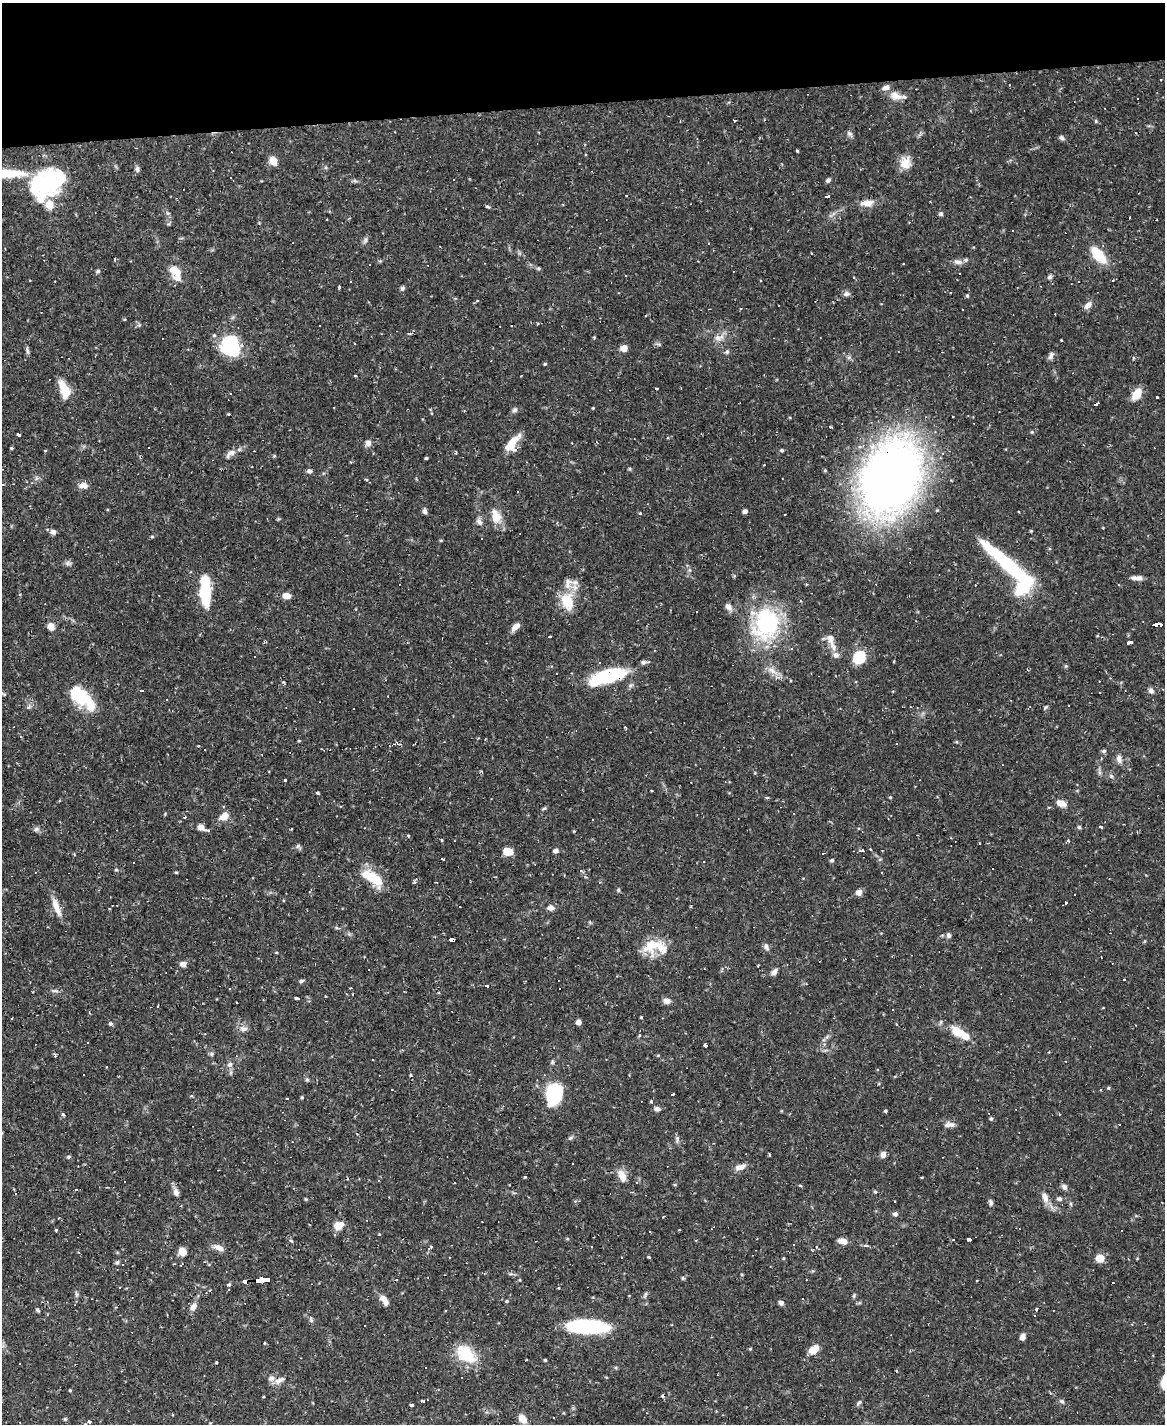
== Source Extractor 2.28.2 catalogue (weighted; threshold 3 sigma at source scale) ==
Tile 3 of 4 x 3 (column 3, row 1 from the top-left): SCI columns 2329-3491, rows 3082-4503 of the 4655 x 4634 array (HDU 1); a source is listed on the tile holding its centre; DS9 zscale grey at full resolution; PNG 1167 x 1426 px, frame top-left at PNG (2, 3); no overlay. Shown black and unused: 7% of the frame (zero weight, under 2 of 3 exposures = <1% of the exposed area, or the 3 px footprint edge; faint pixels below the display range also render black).
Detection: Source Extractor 2.28.2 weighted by HDU 2 'WHT'; one run over the whole footprint, this tile lists its part. Background 0.12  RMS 0.0033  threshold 0.0147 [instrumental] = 3 sigma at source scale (4.5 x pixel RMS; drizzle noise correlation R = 1.50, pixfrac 1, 0.05/0.05 arcsec/px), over >= 5 px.
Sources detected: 349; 9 inside a brighter object's white glare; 69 cosmic-ray / hot-pixel residue — not listed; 10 inside a brighter listed object's ellipse — not listed separately; the other 261 listed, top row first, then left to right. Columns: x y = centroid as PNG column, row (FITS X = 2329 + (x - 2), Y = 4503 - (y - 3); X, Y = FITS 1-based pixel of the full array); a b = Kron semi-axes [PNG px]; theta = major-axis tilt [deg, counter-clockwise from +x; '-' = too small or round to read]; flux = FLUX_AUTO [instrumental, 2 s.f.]
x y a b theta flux
896 96 16 10 -20 3.1
734 120 3 3 - 0.74
1096 121 5 3 - 0.36
849 134 9 6 -39 0.86
1062 138 7 5 -61 0.74
797 151 3 3 - 0.4
273 161 9 7 -64 3.3
905 163 16 14 69 3.9
137 169 8 5 -82 0.84
5 174 46 9 3 13
231 178 3 3 - 1.2
453 179 3 3 - 0.99
828 180 6 5 - 0.79
355 181 7 4 -19 0.57
48 182 35 24 -80 22
626 195 3 2 - 0.2
827 196 4 3 - 8.1
866 203 18 8 7 3.2
487 206 5 3 - 0.49
941 214 6 5 - 0.63
1130 217 3 2 - 0.39
326 220 2 2 - 0.26
1013 231 3 3 - 1.2
365 240 9 5 63 0.89
708 243 3 2 - 0.26
1098 255 16 8 -48 12
114 259 3 3 - 2.9
958 262 13 6 -7 1.5
903 264 3 2 - 0.34
538 268 6 4 -18 0.48
98 271 5 4 - 0.58
175 271 14 10 -38 5.1
1049 277 7 5 33 0.69
761 280 3 2 - 0.33
339 287 3 2 - 0.4
402 288 6 6 - 0.65
846 294 9 6 3 1.1
967 296 5 4 - 0.38
477 301 4 3 - 0.3
1088 305 10 7 47 1.8
139 325 5 5 - 0.52
320 326 2 2 - 0.34
594 337 5 4 - 0.33
718 338 11 8 -39 2
1061 340 3 3 - 0.43
355 343 3 3 - 0.9
659 344 6 4 -1 0.55
231 346 21 18 -71 22
624 348 6 6 - 2.9
27 350 10 4 -76 0.76
727 352 6 5 - 0.63
1051 356 11 5 61 1
545 364 4 3 - 0.4
355 375 3 3 - 0.38
521 376 3 2 - 0.19
656 388 3 2 - 0.31
64 389 21 9 -68 6.8
230 393 3 3 - 1.4
1137 394 11 7 58 6.3
1157 397 3 3 - 0.39
1095 404 4 3 - 25
593 408 4 3 - 0.25
515 410 7 7 - 0.82
830 427 3 3 - 16
1032 432 5 4 - 0.36
18 434 4 3 - 2.5
368 443 7 6 - 1.6
512 443 21 9 54 6.5
11 448 4 3 - 0.34
782 450 5 4 - 0.49
45 451 3 3 - 0.35
231 453 15 7 37 2
274 456 5 4 - 0.34
426 458 3 3 - 0.43
309 471 6 5 - 0.97
891 477 46 34 67 340
366 480 4 3 - 0.33
2 485 6 3 9 0.6
83 486 10 7 -3 2.3
425 511 7 5 -74 0.79
745 511 5 4 - 1.2
1019 511 3 2 - 0.31
640 513 3 3 - 0.28
496 517 15 9 -74 5.5
479 522 10 7 -57 1.3
53 532 8 6 -23 1.1
152 537 4 4 - 0.37
68 563 9 6 -9 0.87
1007 564 63 11 -41 31
1137 578 13 5 -3 2
575 582 10 6 4 1.4
205 591 27 9 -88 23
286 596 8 6 -8 2.5
567 601 22 15 -72 8.6
729 607 10 8 -43 1.7
697 612 3 3 - 1.6
768 623 45 35 59 34
1155 625 6 3 0 27
51 626 8 7 - 2.6
516 627 11 6 44 2.3
550 636 3 3 - 0.43
1130 642 5 3 - 28
833 647 14 8 -61 2.2
859 657 8 7 - 19
643 662 8 5 4 0.9
772 670 14 6 -34 2.4
608 676 38 13 16 26
142 690 3 3 - 4.4
1151 691 7 6 - 0.96
79 696 27 16 -57 12
167 700 3 2 - 0.4
28 707 8 5 27 0.81
1046 707 6 4 45 0.46
299 741 4 3 - 0.3
205 750 3 2 - 0.5
1104 751 6 5 - 0.58
1119 759 12 7 -75 1.6
1100 773 7 4 -71 0.66
1111 776 6 6 - 0.7
285 780 3 3 - 0.46
317 793 4 3 - 0.45
890 797 4 3 - 0.32
767 798 4 3 - 0.5
1061 803 13 7 -19 2.5
544 808 6 4 21 0.5
224 816 12 9 41 3
185 817 3 3 - 0.41
201 827 7 6 - 2.1
1079 827 5 5 - 0.5
1101 827 4 3 - 7.3
36 829 8 6 21 0.8
291 829 3 2 - 0.26
207 830 8 4 -7 0.58
574 831 4 3 - 0.24
917 835 3 2 - 0.29
408 836 4 4 - 0.37
441 840 3 3 - 0.54
1068 841 5 3 - 0.36
298 846 6 4 19 0.56
863 850 4 3 - 0.4
508 851 8 6 -15 5.9
555 851 5 4 - 1.3
442 859 3 3 - 23
832 860 5 4 - 0.61
116 870 6 4 -1 0.38
176 872 5 3 - 0.31
376 879 23 13 -40 6.8
618 890 5 4 - 0.43
859 892 7 7 - 1.7
1066 903 3 2 - 0.45
56 906 27 7 -69 3.7
550 908 7 6 - 2
337 928 6 4 -18 0.47
949 935 7 6 - 0.85
451 940 5 3 - 26
656 945 40 15 -32 8.3
766 947 10 6 -75 1
1101 957 4 2 - 0.56
183 964 7 6 - 1.7
774 972 10 6 44 1.3
1124 980 3 3 - 0.73
301 981 5 4 - 0.71
487 985 3 3 - 5.5
351 988 3 3 - 0.81
559 989 3 2 - 0.49
54 991 7 4 -17 0.59
667 1001 9 7 -8 1.6
641 1017 4 3 - 0.25
578 1022 5 5 - 1.6
110 1023 6 5 - 0.61
243 1029 11 7 -5 1.6
958 1032 20 11 -30 6.4
87 1043 3 3 - 2.4
706 1045 3 3 - 9.9
212 1054 6 4 -71 0.51
230 1064 8 6 43 1.2
107 1067 3 2 - 0.23
231 1072 6 4 72 0.55
411 1075 4 3 - 0.32
307 1080 5 5 - 0.5
1109 1088 5 3 - 0.33
392 1089 3 2 - 0.39
554 1094 24 17 72 16
673 1094 4 3 - 3
302 1097 4 3 - 0.41
287 1099 3 2 - 0.34
651 1102 4 3 - 0.55
657 1109 7 5 -7 1.1
885 1111 4 3 - 0.69
63 1114 5 4 - 0.48
991 1119 5 4 - 0.43
1119 1124 3 2 - 0.46
949 1125 14 6 6 1.5
570 1138 8 4 31 0.6
677 1139 10 5 -83 0.85
769 1155 3 3 - 0.62
883 1155 7 6 - 1.6
68 1157 6 4 15 0.48
740 1167 14 7 19 2.1
218 1170 2 2 - 0.23
622 1176 18 9 -67 3.3
525 1177 4 3 - 0.37
637 1182 4 4 - 0.39
675 1185 4 3 - 0.33
800 1185 5 3 - 0.34
1064 1187 9 6 -44 1.1
875 1191 4 4 - 0.44
176 1192 10 7 -74 1.6
632 1192 4 3 - 0.37
1045 1197 15 8 -73 2.4
1059 1199 7 6 - 0.94
575 1201 4 4 - 0.66
991 1202 8 5 -75 0.81
1071 1204 6 3 -71 0.44
895 1214 7 6 - 0.81
337 1226 10 9 - 3.1
56 1230 3 3 - 0.31
970 1239 5 3 - 12
843 1241 10 6 -10 2.6
866 1246 5 3 - 0.52
816 1247 4 4 - 0.37
219 1248 12 6 -20 2.4
182 1251 8 7 - 3.3
621 1257 2 2 - 0.23
649 1257 3 3 - 0.4
784 1258 4 3 - 0.29
1100 1258 6 5 - 8.6
117 1262 6 5 - 0.56
123 1264 3 3 - 0.33
683 1278 6 4 -90 0.39
261 1280 12 4 4 110
246 1281 4 3 - 29
229 1284 4 3 - 2.4
76 1294 8 4 -81 0.65
854 1296 6 4 -73 0.44
384 1300 14 7 -56 2.6
507 1301 4 4 - 0.32
781 1303 6 6 - 0.86
193 1307 10 6 60 2.2
1037 1309 3 3 - 1.7
37 1310 6 4 -41 0.5
445 1311 3 2 - 0.43
1035 1315 3 2 - 0.37
311 1321 7 6 - 0.68
365 1325 3 2 - 0.28
588 1327 35 13 -2 33
1022 1337 6 5 - 1.7
750 1349 4 3 - 0.31
814 1350 10 7 42 5.1
466 1354 28 17 -41 11
545 1360 3 3 - 0.41
216 1363 3 2 - 0.45
279 1380 15 6 26 1.7
70 1390 4 3 - 0.32
424 1401 3 3 - 18
1061 1401 7 5 -31 0.7
859 1402 9 4 47 0.65
411 1405 4 3 - 0.94
65 1419 5 5 - 0.45
522 1419 10 7 -51 3.4
89 1422 4 4 - 0.54
Overlapping masked pixels (flux is a lower limit): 7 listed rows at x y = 891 477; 1007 564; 1155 625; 608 676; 451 940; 261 1280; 246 1281
Isophote crosses this tile's border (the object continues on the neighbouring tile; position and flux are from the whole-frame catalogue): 2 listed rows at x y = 5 174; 2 485